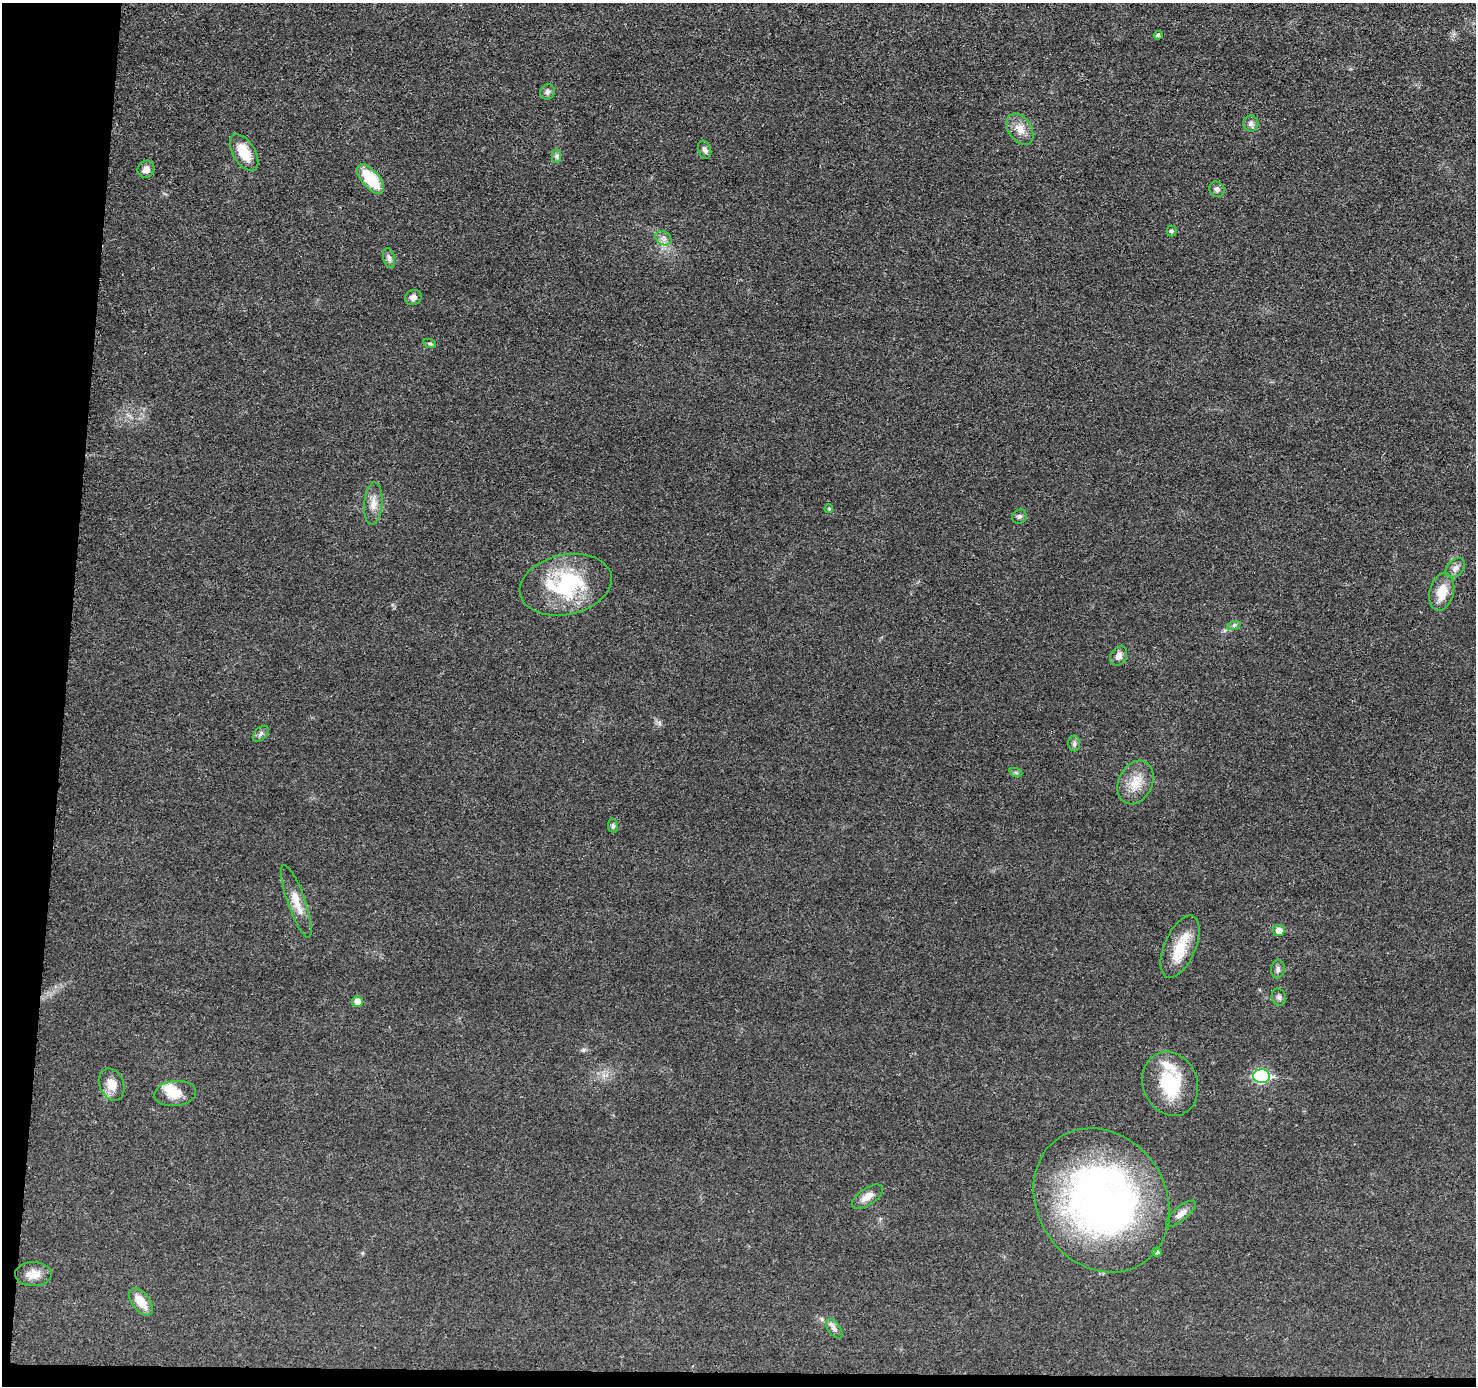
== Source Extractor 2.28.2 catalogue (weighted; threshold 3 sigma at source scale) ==
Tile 7 of 3 x 3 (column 1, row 3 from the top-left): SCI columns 5-1478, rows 205-1588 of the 4431 x 4457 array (HDU 1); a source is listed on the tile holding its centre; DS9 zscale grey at full resolution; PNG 1478 x 1388 px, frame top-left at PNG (2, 3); each listed source drawn as its Kron ellipse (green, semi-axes under 4 px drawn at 4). Shown black and unused: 5% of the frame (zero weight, under 3 of 5 exposures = <1% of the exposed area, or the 3 px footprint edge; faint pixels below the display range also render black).
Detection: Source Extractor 2.28.2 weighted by HDU 2 'WHT'; one run over the whole footprint, this tile lists its part. Background 0.0184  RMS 0.005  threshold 0.0224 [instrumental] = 3 sigma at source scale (4.5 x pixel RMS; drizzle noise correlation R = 1.50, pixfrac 1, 0.05/0.05 arcsec/px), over >= 5 px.
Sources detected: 47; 2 inside a brighter listed object's ellipse — not listed separately; the other 45 listed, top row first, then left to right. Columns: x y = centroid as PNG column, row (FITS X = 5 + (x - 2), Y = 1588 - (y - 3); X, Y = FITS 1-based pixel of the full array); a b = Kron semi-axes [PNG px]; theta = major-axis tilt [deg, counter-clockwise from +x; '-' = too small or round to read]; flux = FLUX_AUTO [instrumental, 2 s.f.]
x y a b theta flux
1158 35 4 4 - 1.3
547 92 8 7 - 1.5
1251 123 8 7 - 1.8
1020 129 17 11 -56 5.8
705 150 9 6 -70 1.7
244 153 21 11 -59 11
557 156 7 4 89 1.1
146 169 9 8 - 2.9
371 179 18 8 -50 20
1217 189 8 7 - 1.7
1171 231 5 5 - 1.1
663 238 8 6 -36 2.1
389 258 10 6 -75 1.7
413 297 8 7 - 2.6
430 344 6 4 -19 0.67
373 504 21 9 86 5.1
829 509 4 3 - 0.62
1019 517 8 6 42 1.3
1455 568 12 7 46 2.5
566 585 47 30 12 47
1442 592 19 12 75 9.1
1234 625 7 4 18 0.93
1119 656 10 8 58 2.9
261 734 9 5 45 1.4
1074 744 8 6 89 1.3
1016 773 7 4 -19 0.73
1135 782 23 17 64 9.9
613 826 7 5 -82 1
296 901 38 8 -71 8.2
1279 930 6 5 - 3.8
1180 947 33 15 66 14
1278 969 9 7 84 1.6
1279 997 9 7 -74 1.5
357 1001 6 5 - 3.6
1262 1076 8 7 - 61
112 1084 17 12 -66 6.2
1170 1084 33 27 -69 27
175 1094 21 12 6 8.3
867 1197 18 8 34 4.6
1101 1200 75 64 -55 230
1181 1214 18 7 40 3.5
1157 1252 4 4 - 1.6
33 1274 18 12 1 5.3
141 1302 16 9 -53 7.5
834 1329 11 6 -53 1.9